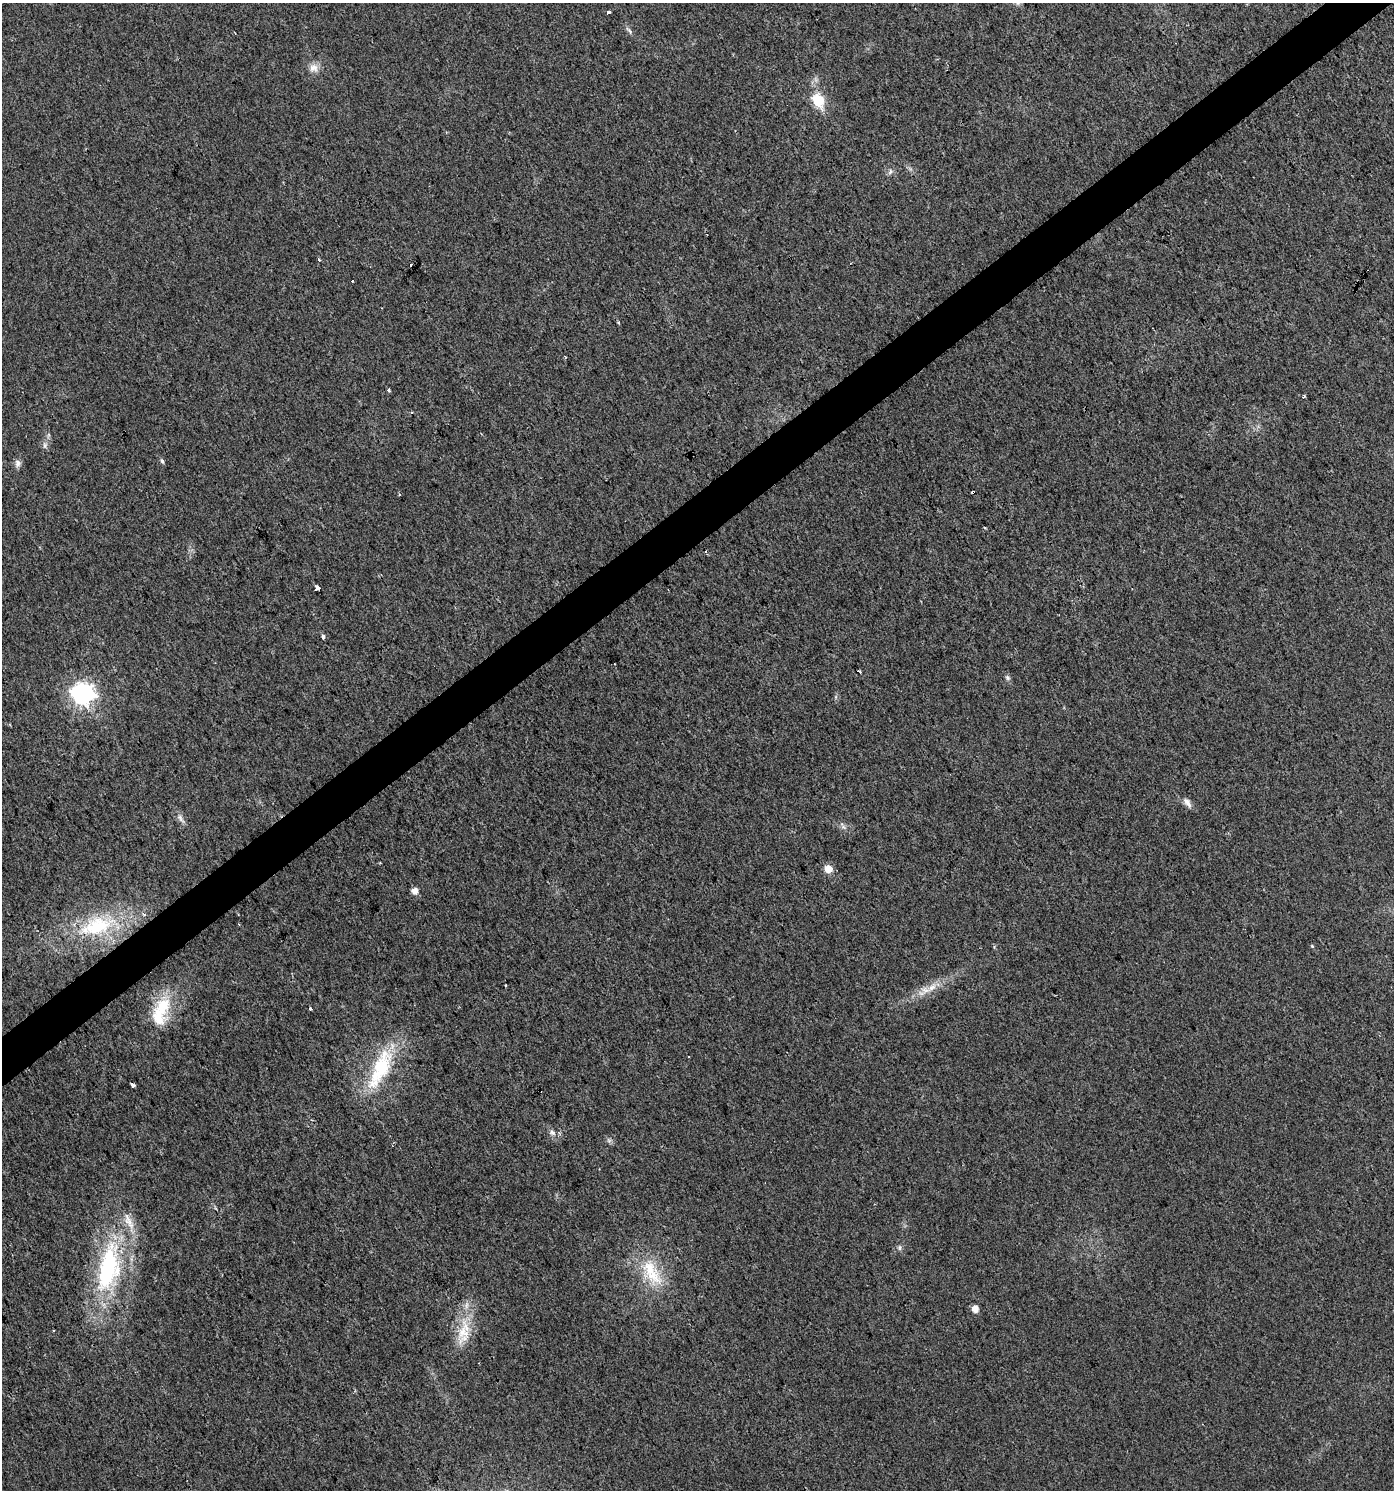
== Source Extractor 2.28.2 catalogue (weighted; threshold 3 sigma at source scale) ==
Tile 10 of 4 x 4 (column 2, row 3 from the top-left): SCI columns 1585-2976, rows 1489-2976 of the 5888 x 5956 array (HDU 1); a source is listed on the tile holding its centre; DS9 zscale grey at full resolution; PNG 1396 x 1492 px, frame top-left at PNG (2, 3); no overlay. Shown black and unused: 3% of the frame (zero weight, under 2 of 3 exposures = <1% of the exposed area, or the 3 px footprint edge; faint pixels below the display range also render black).
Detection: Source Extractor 2.28.2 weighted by HDU 2 'WHT'; one run over the whole footprint, this tile lists its part. Background 0.0154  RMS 0.0057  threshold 0.0256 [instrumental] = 3 sigma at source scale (4.5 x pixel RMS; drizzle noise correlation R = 1.50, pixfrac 1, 0.0396/0.0396 arcsec/px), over >= 5 px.
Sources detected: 43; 2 cosmic-ray / hot-pixel residue — not listed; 3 inside a brighter listed object's ellipse — not listed separately; the other 38 listed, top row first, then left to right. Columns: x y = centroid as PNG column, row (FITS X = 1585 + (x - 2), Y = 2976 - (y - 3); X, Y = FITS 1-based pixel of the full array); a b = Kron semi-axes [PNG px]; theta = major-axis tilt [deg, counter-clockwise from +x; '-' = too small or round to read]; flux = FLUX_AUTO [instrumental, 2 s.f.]
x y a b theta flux
608 12 4 3 - 3.1
629 30 14 3 -48 1.4
314 68 13 11 3 4.4
818 100 7 6 - 50
890 172 9 5 64 1.4
319 260 4 3 - 4.8
411 265 3 3 - 3.3
388 390 4 3 - 4.2
1304 396 3 3 - 1.5
411 412 3 3 - 0.75
45 445 8 6 79 1.8
162 461 7 4 -73 1.2
18 463 9 8 - 2.5
973 492 3 3 - 3
984 528 3 2 - 0.69
317 588 4 4 - 31
323 636 4 3 - 3.7
858 671 5 2 - 0.59
1007 678 7 6 - 1.3
83 693 8 8 - 340
1187 802 15 7 -54 3
180 818 14 6 -58 2.5
828 869 6 6 - 7.8
415 891 6 6 - 4.2
97 926 55 25 18 49
1312 946 5 4 - 0.55
924 991 20 11 36 7.6
162 1007 31 22 76 23
310 1009 3 3 - 1
380 1068 60 20 66 41
133 1085 4 3 - 4.6
552 1133 10 7 -27 2.4
900 1248 8 4 82 1
109 1267 73 29 78 83
651 1272 42 19 -61 25
975 1309 6 5 - 4.9
53 1331 3 2 - 0.5
463 1333 33 18 82 17
Overlapping masked pixels (flux is a lower limit): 1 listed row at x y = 973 492